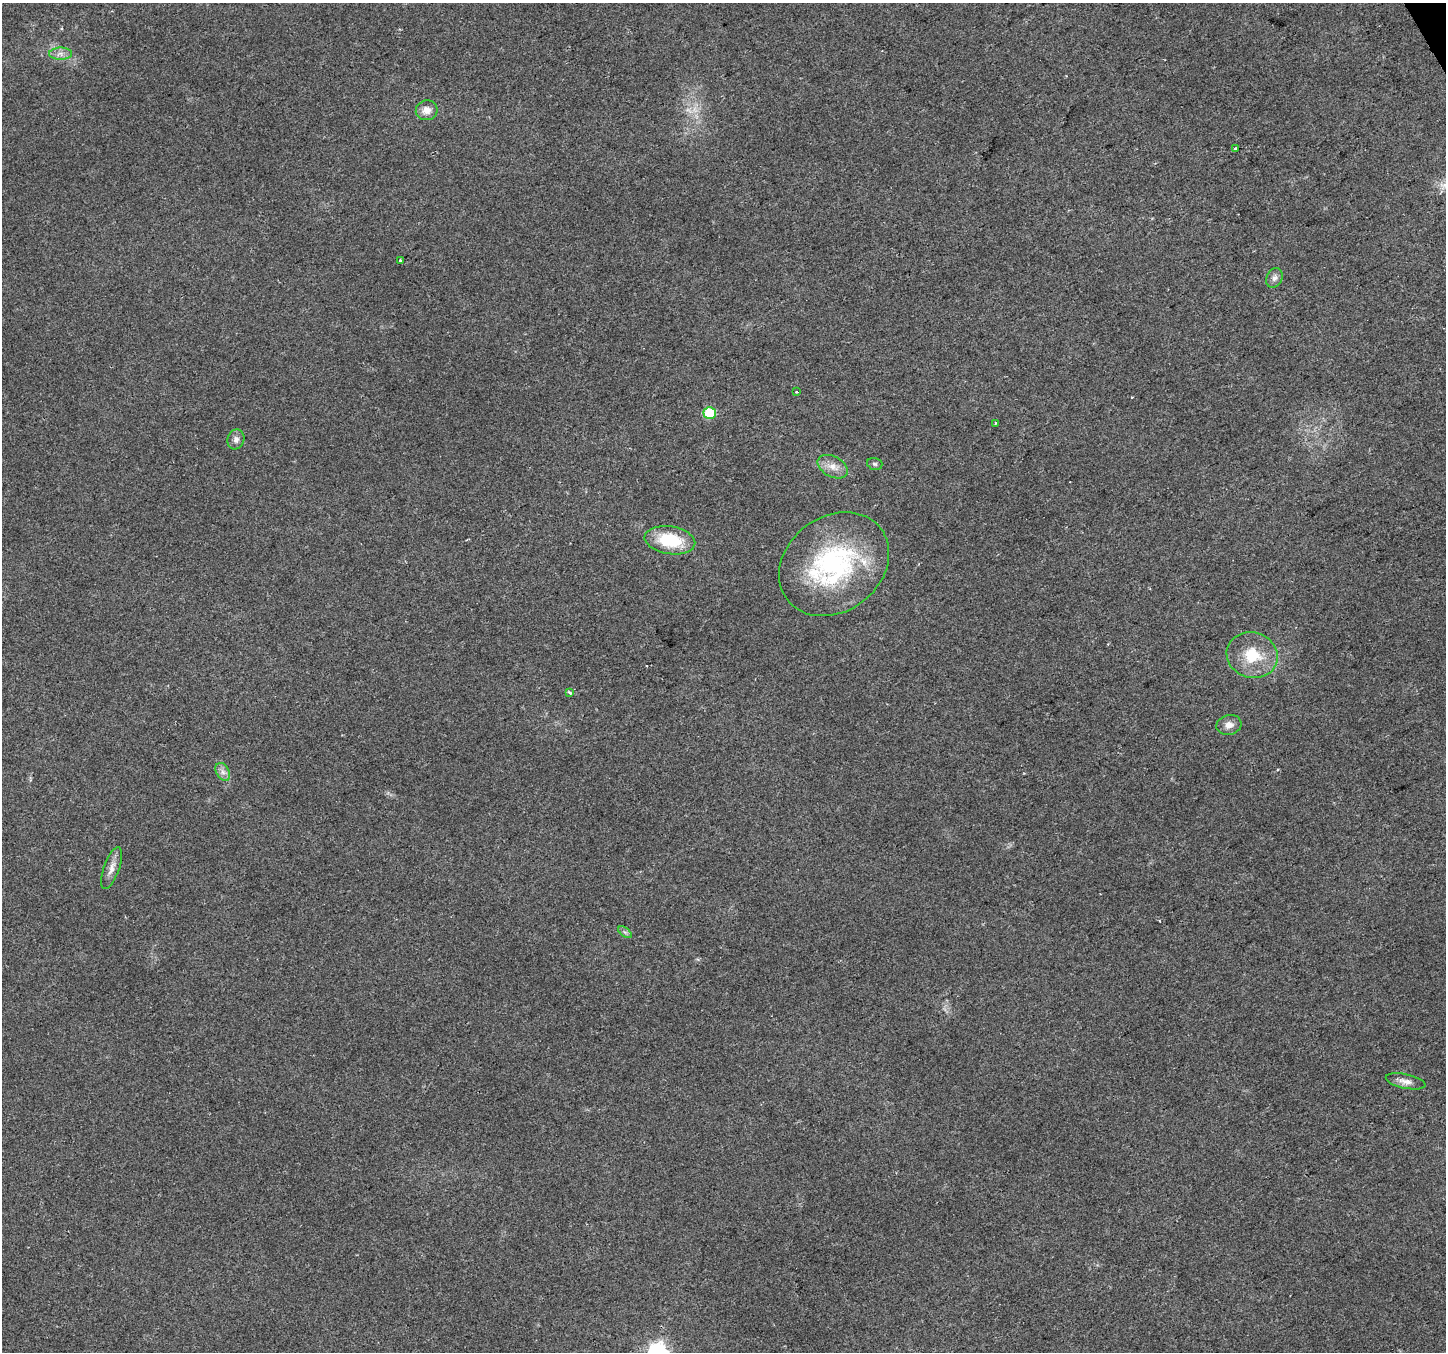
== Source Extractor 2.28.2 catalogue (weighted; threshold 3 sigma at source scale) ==
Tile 10 of 4 x 4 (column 2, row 3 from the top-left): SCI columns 1447-2890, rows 1512-2861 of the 5778 x 5662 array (HDU 1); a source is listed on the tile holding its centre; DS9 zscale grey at full resolution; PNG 1448 x 1354 px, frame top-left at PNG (2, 3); each listed source drawn as its Kron ellipse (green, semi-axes under 4 px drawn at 4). Shown black and unused: <1% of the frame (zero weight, under 2 of 3 exposures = <1% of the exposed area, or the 3 px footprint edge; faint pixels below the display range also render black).
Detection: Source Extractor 2.28.2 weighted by HDU 2 'WHT'; one run over the whole footprint, this tile lists its part. Background 0.0769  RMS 0.0073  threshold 0.0329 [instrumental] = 3 sigma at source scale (4.5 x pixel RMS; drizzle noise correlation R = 1.50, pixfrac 1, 0.0396/0.0396 arcsec/px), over >= 5 px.
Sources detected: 23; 2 cosmic-ray / hot-pixel residue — neither listed nor drawn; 1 inside a brighter listed object's ellipse — not listed separately; the other 20 listed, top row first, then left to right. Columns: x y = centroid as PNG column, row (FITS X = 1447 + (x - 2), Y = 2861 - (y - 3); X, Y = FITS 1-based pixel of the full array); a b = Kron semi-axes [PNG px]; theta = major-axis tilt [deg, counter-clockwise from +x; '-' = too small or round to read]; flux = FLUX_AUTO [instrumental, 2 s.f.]
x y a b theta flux
60 54 11 6 0 3.6
427 110 11 10 - 5.9
1235 149 4 3 - 5.8
400 260 4 3 - 3.2
1274 278 10 7 64 3.2
797 392 3 2 - 0.63
710 413 6 6 - 42
995 423 3 2 - 0.55
236 439 10 8 72 3.5
875 464 8 5 -16 1.5
833 467 16 10 -28 7.2
670 540 25 14 -9 33
834 564 59 47 37 120
1252 655 26 22 -16 25
569 692 4 3 - 1.5
1229 725 12 10 15 5.1
223 772 10 6 -60 3.3
112 868 22 8 70 6.1
625 932 8 4 -36 1.5
1406 1081 20 7 -12 5.1